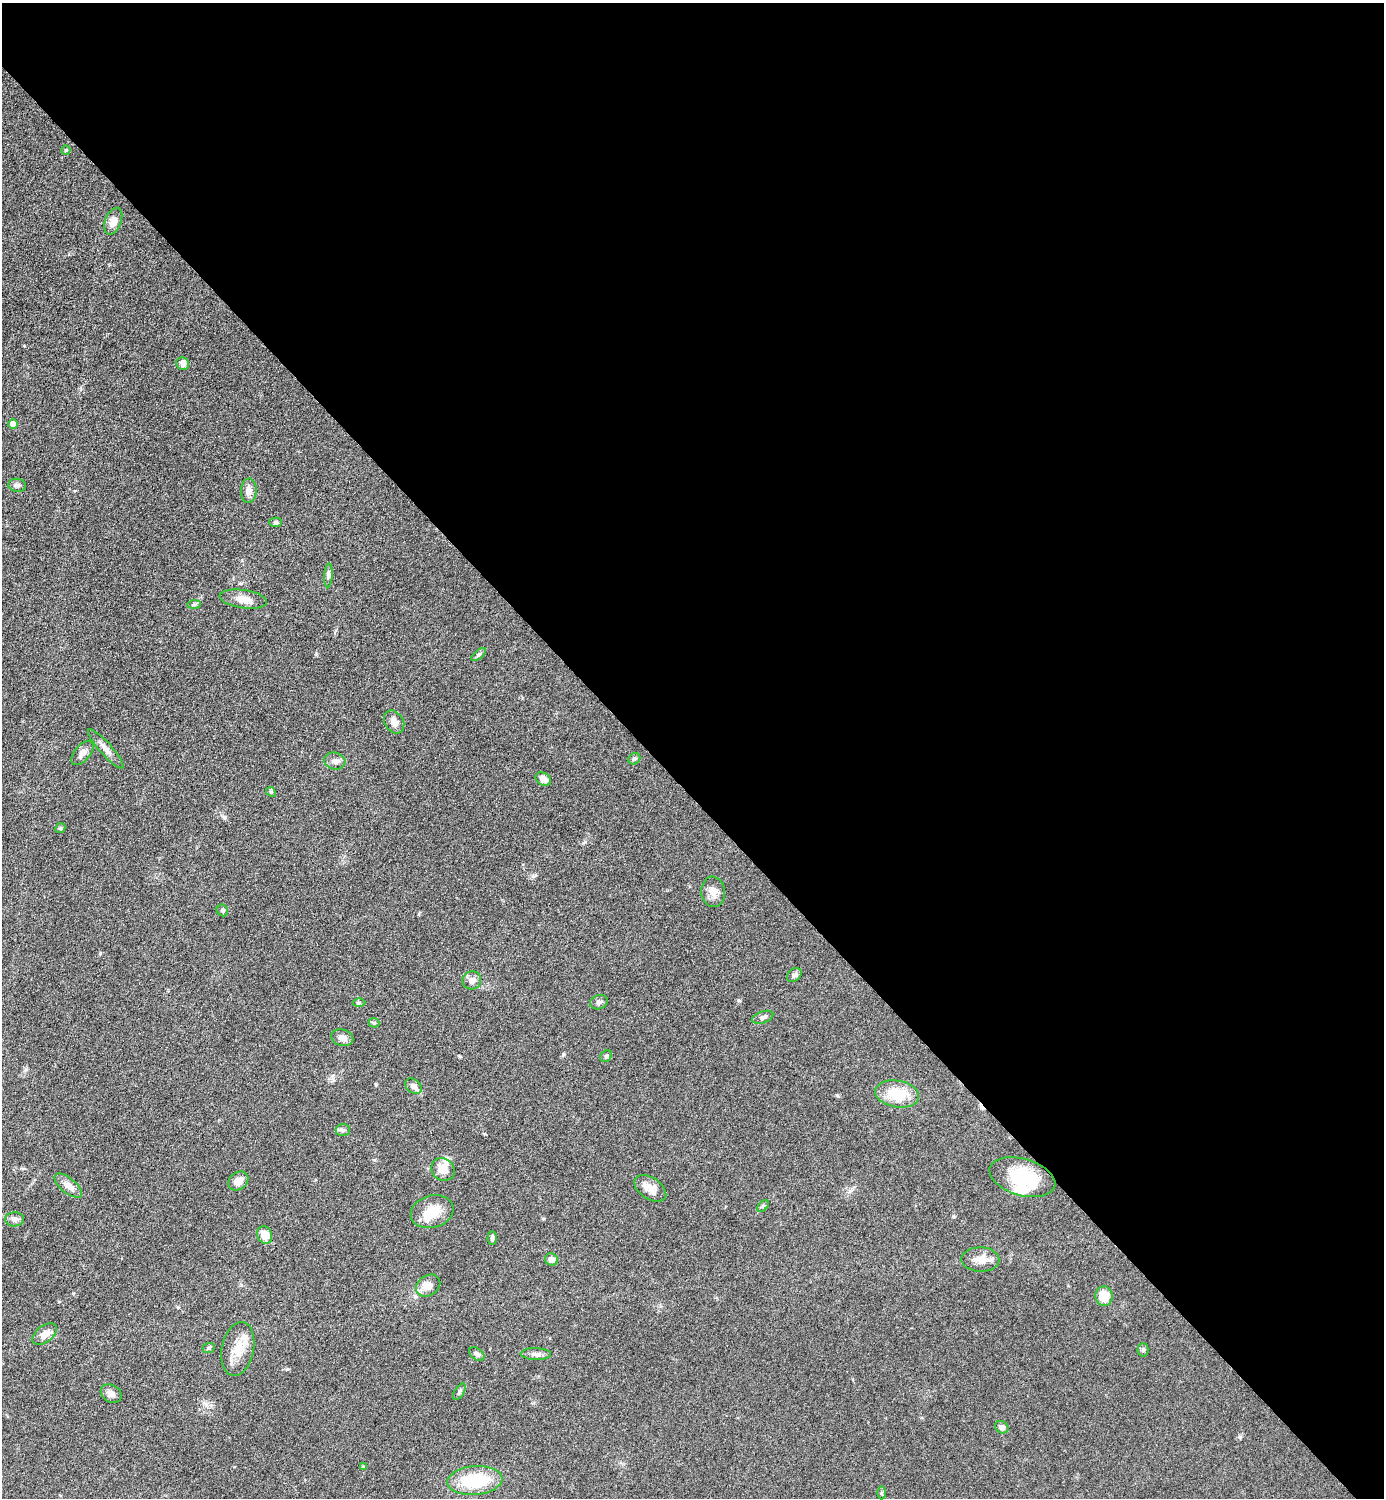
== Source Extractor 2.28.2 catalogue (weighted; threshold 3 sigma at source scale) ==
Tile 8 of 4 x 4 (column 4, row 2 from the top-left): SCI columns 4453-5834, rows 2999-4494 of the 6002 x 6002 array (HDU 1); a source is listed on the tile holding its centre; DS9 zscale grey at full resolution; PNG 1386 x 1500 px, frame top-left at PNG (2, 3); each listed source drawn as its Kron ellipse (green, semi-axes under 4 px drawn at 4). Shown black and unused: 53% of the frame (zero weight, under 6 of 12 exposures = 1% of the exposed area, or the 3 px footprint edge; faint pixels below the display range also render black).
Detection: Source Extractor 2.28.2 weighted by HDU 2 'WHT'; one run over the whole footprint, this tile lists its part. Background 0.087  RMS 0.0038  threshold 0.0156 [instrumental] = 3 sigma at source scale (4.09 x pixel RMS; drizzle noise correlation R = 1.36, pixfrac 0.8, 0.05/0.05 arcsec/px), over >= 5 px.
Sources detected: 63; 1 inside a brighter object's white glare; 1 cosmic-ray / hot-pixel residue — neither listed nor drawn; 3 inside a brighter listed object's ellipse — not listed separately; the other 58 listed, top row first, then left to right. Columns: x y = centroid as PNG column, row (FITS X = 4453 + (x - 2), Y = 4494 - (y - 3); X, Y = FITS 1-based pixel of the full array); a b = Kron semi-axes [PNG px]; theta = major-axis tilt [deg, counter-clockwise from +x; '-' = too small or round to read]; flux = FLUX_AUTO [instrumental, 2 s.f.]
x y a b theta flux
66 150 5 4 - 0.42
113 221 14 8 69 3.1
183 364 7 6 - 2
13 424 5 4 - 4.3
17 485 9 6 -8 1.1
249 491 12 8 87 2.2
276 522 6 4 -1 0.59
328 575 12 4 87 1
243 599 24 9 -8 3.6
194 604 7 4 1 0.62
479 655 9 4 38 0.76
394 722 12 9 -59 2.3
106 749 26 6 -48 2.4
82 753 14 7 48 2.2
634 759 6 5 - 0.72
335 761 11 8 -14 1.6
543 779 8 6 -32 2.7
271 792 5 4 - 0.45
60 828 5 4 - 0.46
713 892 15 12 -85 3.2
222 910 6 5 - 0.71
794 975 8 6 40 1
472 980 9 9 - 2.1
359 1002 6 4 -1 0.52
599 1002 9 7 18 0.99
762 1017 11 6 19 1.2
374 1023 5 5 - 0.5
342 1038 11 8 -15 2.2
606 1056 6 5 - 0.77
414 1086 9 6 -37 1.9
897 1094 22 13 -10 11
343 1130 7 6 - 0.84
443 1169 12 11 - 3.5
1022 1177 34 18 -16 18
238 1181 11 8 38 3
68 1186 17 7 -39 3.2
650 1188 18 10 -34 3.6
763 1206 7 4 45 0.58
432 1212 22 16 16 7.7
14 1219 9 7 3 1.5
265 1235 9 7 -68 4.5
492 1238 7 4 87 0.84
980 1259 19 12 -1 4.3
551 1260 6 6 - 2.1
428 1286 13 10 34 3.6
1104 1296 10 8 -89 5.6
45 1334 14 8 38 2.8
209 1348 6 5 - 0.62
238 1349 27 16 79 6.8
1143 1350 7 5 88 0.68
477 1354 9 5 -38 1
536 1354 15 6 0 1.6
459 1392 9 5 57 0.77
111 1394 11 8 -31 1.9
1002 1427 7 6 - 1.6
363 1467 4 4 - 0.39
475 1480 27 14 5 18
881 1493 6 4 -90 0.56
Unlisted compact peaks at least as high as the median listed source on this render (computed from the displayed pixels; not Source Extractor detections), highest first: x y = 563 1054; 1240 1437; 100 953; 224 817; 837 1095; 316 654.